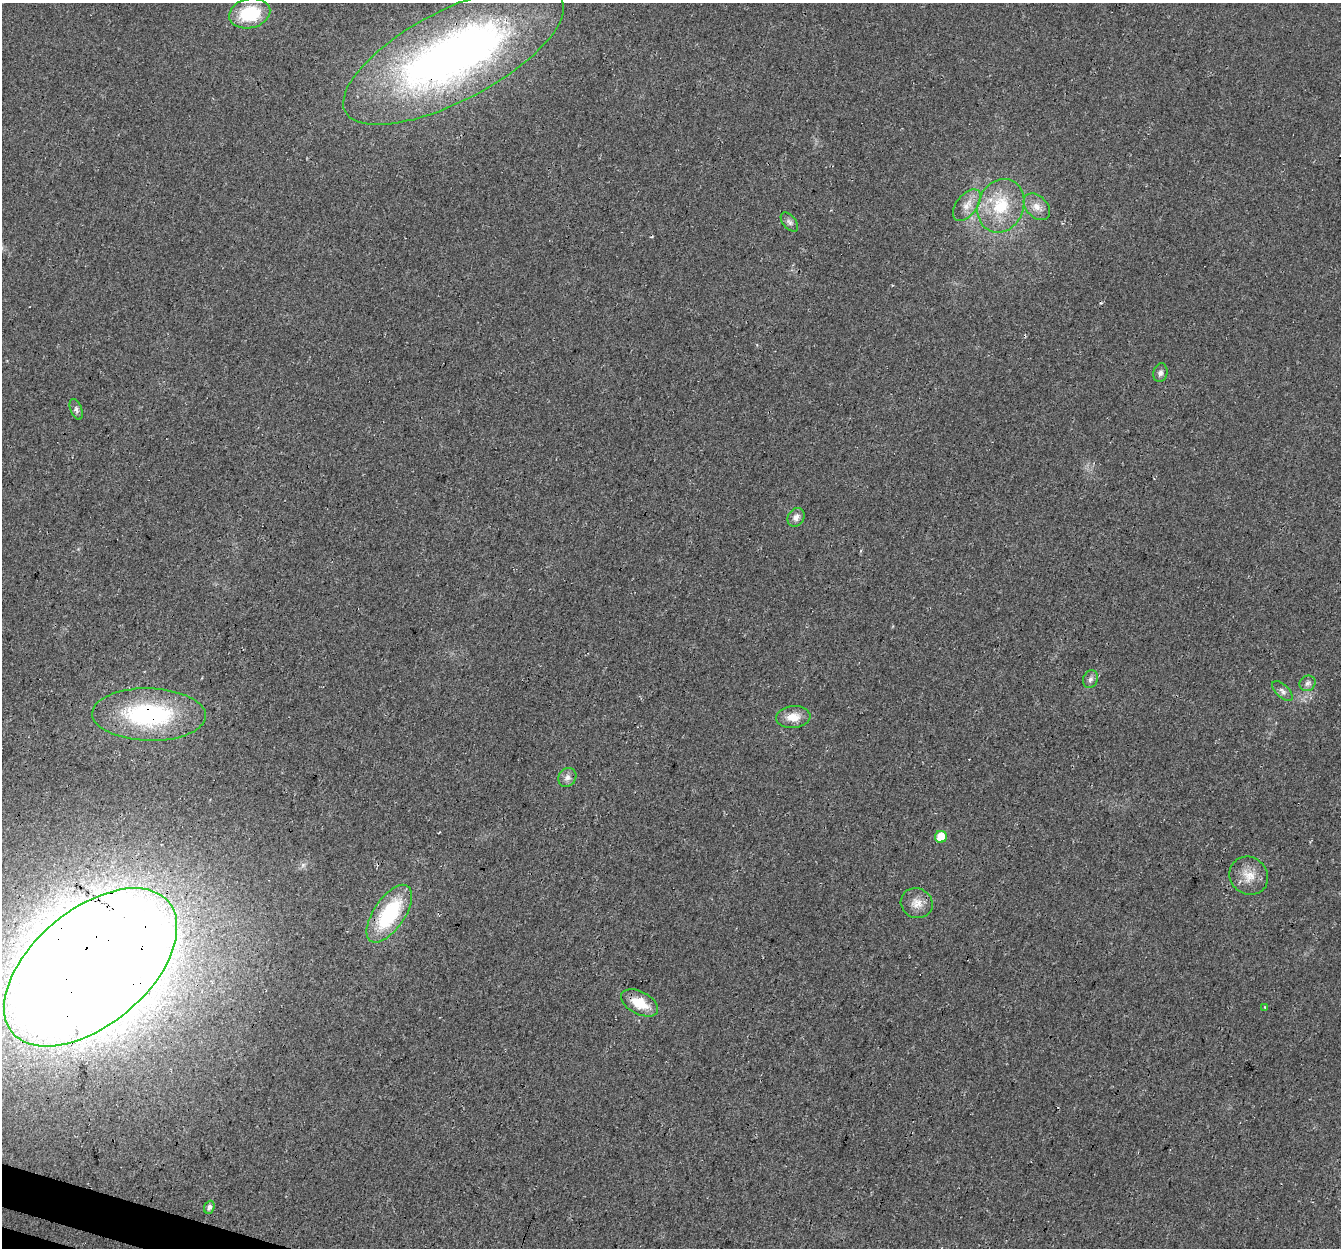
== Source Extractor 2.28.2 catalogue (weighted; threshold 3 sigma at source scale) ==
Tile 7 of 4 x 4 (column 3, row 2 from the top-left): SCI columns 2698-4036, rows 2767-4012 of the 5404 x 5593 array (HDU 1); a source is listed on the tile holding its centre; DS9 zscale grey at full resolution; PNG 1343 x 1250 px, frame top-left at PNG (2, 3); each listed source drawn as its Kron ellipse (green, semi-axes under 4 px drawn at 4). Shown black and unused: <1% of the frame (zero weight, under 3 of 4 exposures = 5% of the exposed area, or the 3 px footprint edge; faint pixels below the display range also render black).
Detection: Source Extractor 2.28.2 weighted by HDU 2 'WHT'; one run over the whole footprint, this tile lists its part. Background 0.0231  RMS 0.0069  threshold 0.0312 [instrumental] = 3 sigma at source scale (4.5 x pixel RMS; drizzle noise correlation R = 1.50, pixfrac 1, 0.0396/0.0396 arcsec/px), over >= 5 px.
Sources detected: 23; all 23 listed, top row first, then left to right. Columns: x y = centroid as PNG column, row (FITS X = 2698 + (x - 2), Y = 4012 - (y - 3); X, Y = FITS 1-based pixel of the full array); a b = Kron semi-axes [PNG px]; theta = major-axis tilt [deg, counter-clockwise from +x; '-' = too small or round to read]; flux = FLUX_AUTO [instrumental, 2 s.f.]
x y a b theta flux
250 13 21 15 13 35
453 55 122 45 28 420
967 205 18 10 51 7.5
1001 206 27 22 67 32
1037 207 16 10 -45 6.6
789 222 11 6 -50 2.5
1160 373 9 7 77 2.4
76 409 11 5 -69 2.1
796 517 10 8 60 3.9
1090 679 9 7 70 2.6
1307 683 8 7 - 2.5
1282 691 13 6 -45 2.7
149 715 57 26 -1 93
793 717 17 11 6 9.1
567 777 10 8 54 3.6
941 837 6 6 - 15
1249 876 20 18 -41 12
917 903 16 14 -24 7.8
389 914 33 15 56 54
91 967 102 58 40 3000
640 1003 20 11 -28 17
1265 1007 3 3 - 0.98
209 1207 7 5 69 2.4
Overlapping masked pixels (flux is a lower limit): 4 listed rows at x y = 453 55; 149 715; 941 837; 91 967
Isophote crosses this tile's border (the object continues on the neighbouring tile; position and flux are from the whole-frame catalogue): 1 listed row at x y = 453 55